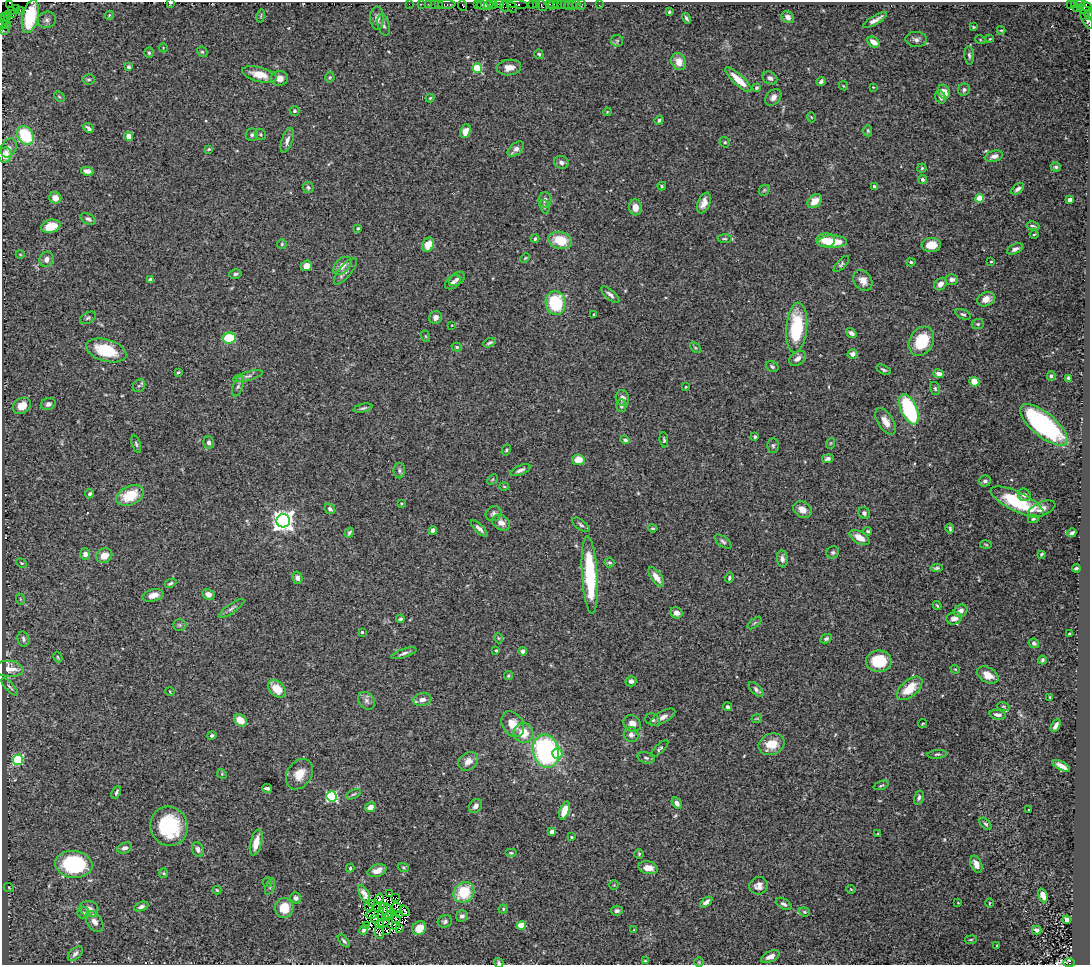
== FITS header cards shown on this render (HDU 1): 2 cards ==
NAXIS1  =                 1088
NAXIS2  =                  963

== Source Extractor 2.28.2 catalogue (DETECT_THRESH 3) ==
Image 1088 x 963 px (HDU 1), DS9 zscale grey, 1 PNG px = 1 image px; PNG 1092 x 967 px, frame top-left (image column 1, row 963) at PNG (2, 2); each listed source drawn as its Kron ellipse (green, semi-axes under 4 px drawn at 4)
Background 0.828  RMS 0.03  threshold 0.0887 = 3 sigma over >= 5 px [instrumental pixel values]
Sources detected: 407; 5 with non-positive FLUX_AUTO (blend fragments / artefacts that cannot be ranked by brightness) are neither listed nor drawn; the other 402 listed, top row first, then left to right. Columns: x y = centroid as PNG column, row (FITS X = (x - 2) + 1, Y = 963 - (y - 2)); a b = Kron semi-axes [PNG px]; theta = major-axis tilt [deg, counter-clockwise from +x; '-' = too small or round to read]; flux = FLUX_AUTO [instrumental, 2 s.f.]
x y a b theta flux
10 3 4 3 - 210
170 3 3 3 - 2.1
409 4 2 2 - 24
421 4 2 2 - 35
428 4 2 2 - 29
434 4 2 2 - 45
438 4 3 3 - 77
499 4 4 2 - 190
517 4 11 3 -8 230
532 4 3 2 - 47
536 4 3 2 - 68
549 4 3 3 - 110
557 4 2 2 - 47
561 4 3 2 - 65
565 4 4 3 - 81
576 4 3 2 - 68
1070 4 3 2 - 74
1074 4 3 3 - 48
1080 4 5 3 - 29
447 5 9 3 0 170
477 5 4 2 - 64
483 5 6 4 -13 150
489 5 5 3 - 170
493 5 4 3 - 110
542 5 6 3 -54 84
553 5 5 2 - 74
568 5 5 2 - 32
582 5 5 2 - 30
599 5 2 2 - 16
463 6 5 3 - 90
504 6 5 4 - 110
572 6 2 2 - 14
1086 6 6 4 -29 160
512 7 6 4 -59 170
1076 8 3 2 - 14
16 9 4 3 - 68
11 10 4 3 - 220
20 11 3 3 - 33
1086 11 9 4 -32 220
669 12 4 3 - 3.2
13 14 4 2 - 70
9 15 3 3 - 47
109 15 4 3 - 1.8
261 16 6 2 77 1.8
1089 16 3 2 - 40
5 17 3 3 - 43
30 17 17 8 77 110
788 17 6 5 - 9.6
8 18 4 3 - 68
377 18 12 7 -87 11
686 18 5 3 - 3.7
1086 19 11 3 -60 280
4 20 5 2 - 76
47 20 9 8 - 7.9
875 20 13 3 29 10
2 24 5 2 - 97
6 25 5 2 - 50
384 25 11 5 -74 5.7
973 27 4 3 - 1.9
3 30 2 2 - 17
1001 30 4 3 - 2.3
916 39 11 7 -6 7.8
980 39 5 3 - 1.9
990 39 4 3 - 1.6
617 41 6 6 - 3.7
874 42 7 4 -37 16
163 48 4 3 - 1.4
202 52 5 4 - 2.8
149 53 5 4 - 3.3
539 54 5 4 - 3
969 55 9 4 -85 5.1
679 62 9 7 -64 21
129 67 4 3 - 3.9
509 67 12 7 7 16
477 68 5 4 - 120
259 74 18 7 -14 32
330 77 5 4 - 2.6
279 78 9 7 2 15
770 78 8 6 -32 6.7
88 79 6 5 - 3.6
738 80 17 5 -43 33
821 81 4 3 - 4.7
843 86 5 3 - 1.6
873 87 4 3 - 1.6
756 88 4 3 - 3
964 90 6 6 - 5
944 92 7 5 -62 20
59 97 6 3 -44 1.9
773 97 9 7 47 9.2
940 97 7 5 -73 6
430 98 4 4 - 2.2
295 111 5 4 - 3.9
607 112 4 3 - 1.5
811 117 5 3 - 1.7
659 120 4 3 - 3.5
89 128 6 3 -38 6.3
868 130 6 4 -86 3.2
465 131 7 5 67 15
260 134 6 5 - 2.9
25 135 10 7 -55 98
252 135 6 6 - 4.3
129 136 4 4 - 25
287 140 13 5 71 9.4
725 142 5 5 - 3.2
9 148 10 7 60 9
209 149 4 4 - 2.3
516 149 10 5 40 10
5 155 7 6 - 24
994 156 9 5 16 9.6
561 162 7 6 - 7.9
1056 167 5 4 - 3.8
922 168 4 4 - 3
87 171 6 4 -9 10
922 179 5 4 - 5.1
662 186 4 3 - 2.3
874 186 3 3 - 3.7
308 187 6 5 - 3.7
1018 189 7 4 39 6.6
764 190 6 5 - 2.7
55 198 6 5 - 19
980 198 4 4 - 51
1070 199 4 4 - 16
545 200 7 6 - 8.5
815 201 8 6 40 21
704 203 11 6 67 15
545 207 7 5 -75 3.8
635 207 8 6 -86 16
88 219 8 5 -25 5.6
51 226 10 6 15 34
1033 226 6 3 -10 3.3
358 228 4 3 - 2.9
1034 234 4 3 - 1.7
535 239 4 3 - 3
725 239 7 4 -5 3.7
560 240 12 8 -13 51
826 240 9 7 0 25
832 242 14 6 1 50
282 244 5 5 - 2.8
428 245 7 6 - 29
931 245 9 7 3 27
1015 249 8 5 25 6.9
20 254 4 3 - 1.5
525 258 5 3 - 2
46 259 8 7 - 11
911 262 4 4 - 3
991 262 3 2 - 1.7
841 264 10 4 47 4.2
306 266 6 5 - 17
342 266 11 7 43 16
345 271 16 6 50 8.6
235 274 6 4 15 3.5
457 279 9 5 38 6.1
952 279 6 5 - 7.4
150 280 4 3 - 5.5
863 280 11 8 -56 17
453 282 9 6 37 6.7
940 284 7 5 45 10
610 295 11 4 -41 7.4
986 299 9 7 21 19
556 303 12 10 -81 100
963 314 8 5 -26 3.8
594 315 3 2 - 1.7
436 317 6 6 - 8.7
88 318 8 5 29 4.3
978 324 6 5 - 2.8
452 325 4 3 - 1.4
797 328 25 10 85 130
851 333 6 4 -35 7.1
425 336 6 3 -70 1.9
229 338 6 5 - 75
921 341 15 11 61 77
489 343 7 3 25 3.7
457 347 5 4 - 3.1
695 348 6 4 -44 2.4
106 350 21 11 -15 78
853 354 5 4 - 8.7
797 359 9 6 35 12
772 367 7 5 -29 3.7
883 370 8 4 -27 3.7
178 372 4 3 - 2.2
939 374 5 4 - 10
248 376 15 4 15 6.6
1051 376 5 4 - 3.5
1068 378 4 3 - 3.9
974 382 5 4 - 39
139 386 7 5 49 3.4
238 386 11 5 69 5.4
686 387 3 3 - 1.7
935 388 6 5 - 3.5
622 398 8 6 -81 8.7
48 404 7 6 - 6.8
22 406 9 7 34 25
621 406 6 5 - 6
363 408 9 3 13 4.5
909 409 16 8 -65 190
886 421 15 7 -58 16
1044 425 29 12 -40 310
755 437 3 3 - 2.6
625 440 5 3 - 3.6
664 440 8 4 -85 3.8
209 443 6 5 - 6.7
831 443 5 3 - 1.9
136 444 9 4 -71 3.6
773 446 7 5 89 3.8
506 450 6 4 61 2.7
828 459 6 4 9 6.7
578 460 6 5 - 25
520 470 10 4 23 7.8
399 471 8 5 -89 4.6
492 479 6 4 44 2.1
985 481 6 5 - 6.3
504 486 5 3 - 2
90 494 5 4 - 4.5
130 495 14 9 23 61
1024 495 6 6 - 7
1017 502 29 9 -26 120
401 503 3 2 - 2.3
330 509 6 4 -43 5.8
1042 509 14 7 23 11
802 510 10 7 -34 16
864 513 6 5 - 4
494 514 8 7 - 6.5
1033 519 5 4 - 2.6
283 521 7 6 - 1500
501 523 9 7 -31 13
581 525 10 5 -36 4.9
479 528 11 4 -44 7.4
653 528 4 3 - 2.6
950 528 5 3 - 3.3
433 530 4 4 - 7.4
868 531 4 4 - 3.6
349 533 5 3 - 3.3
1072 533 4 3 - 5.2
860 538 11 6 -31 19
723 542 10 5 -37 4.8
986 544 6 3 -10 1.8
833 552 6 6 - 4.1
85 554 5 5 - 11
1041 554 3 2 - 2.2
104 556 8 7 - 20
782 559 8 5 -84 7
21 563 5 4 - 2.4
610 563 5 5 - 2.7
937 568 6 3 6 3.3
1076 568 4 3 - 4.6
590 575 38 7 -86 170
656 577 11 5 -55 16
297 578 6 5 - 8.2
729 578 5 4 - 3.7
170 583 6 3 25 3.3
208 594 6 5 - 12
153 595 11 6 13 14
20 599 6 3 -71 1.9
937 606 4 3 - 2
232 608 15 4 35 6.9
960 611 7 6 - 10
676 613 6 5 - 9.6
954 618 8 6 13 13
400 619 4 4 - 3.7
755 623 8 2 40 2.5
180 625 7 5 -1 3.8
362 632 3 3 - 2.7
1069 634 3 2 - 1.9
498 638 5 3 - 1.9
23 639 7 6 - 5.6
826 639 6 4 27 4.3
1034 643 5 4 - 4
496 651 3 3 - 3.1
523 651 4 4 - 8.9
404 653 13 4 18 6.2
58 657 5 4 - 2.3
1042 660 4 3 - 3.8
879 661 13 10 0 76
9 669 14 8 -4 27
955 669 4 3 - 1.8
988 675 11 7 -30 21
508 676 4 4 - 2.9
631 681 5 5 - 6.9
10 687 11 3 -47 4.2
910 688 15 8 41 44
277 689 10 7 -44 37
756 689 9 4 -45 5.3
170 692 5 3 - 1.6
1050 697 3 2 - 1.8
422 700 9 6 9 11
366 701 9 7 -53 7.9
1003 706 6 4 -18 2.8
727 707 4 4 - 4.3
998 715 8 4 -8 8.7
663 717 14 6 30 11
757 719 5 2 - 1.7
240 720 7 5 -39 29
653 720 7 6 - 5
632 723 9 8 - 15
513 724 14 10 -58 28
923 724 5 3 - 1.9
1056 726 7 3 59 8.1
523 733 10 10 - 37
631 735 7 7 - 9.3
212 736 4 4 - 5
772 744 13 10 23 35
660 749 11 4 44 4.3
546 751 16 13 -77 340
557 754 5 5 - 48
937 754 10 4 5 3.8
646 758 9 5 -16 5.3
18 760 5 5 - 180
468 761 10 8 39 17
1061 766 9 4 -28 12
222 774 5 4 - 2.7
299 774 16 12 56 30
881 785 8 3 19 2.3
267 788 5 3 - 5.6
116 793 7 3 66 4.1
354 794 8 4 26 3.3
332 796 5 5 - 230
919 798 7 4 75 4.6
677 803 6 4 -60 8.5
475 806 8 6 52 8.7
370 807 5 5 - 14
564 810 9 4 70 38
1028 810 3 2 - 1.1
986 824 7 4 -45 3.6
169 826 20 18 -70 120
552 832 4 4 - 14
878 834 3 3 - 1.6
571 837 3 2 - 1.9
256 843 13 5 75 25
125 848 7 5 19 8.3
198 849 7 5 -70 6.9
511 853 6 4 0 2.6
639 854 4 4 - 2.2
74 864 19 13 -6 220
976 864 9 5 -67 12
403 867 6 4 -20 3.1
350 868 4 3 - 2.4
648 868 10 6 -13 20
377 871 10 6 18 18
163 873 5 4 - 2.3
267 882 5 4 - 2.6
614 885 5 4 - 2.2
758 886 9 8 - 12
270 887 8 4 69 4.2
9 888 5 3 - 1.7
851 889 4 3 - 1.5
217 890 4 4 - 2.3
464 892 11 9 42 71
364 894 9 4 -63 9.6
389 894 2 2 - 3.4
1043 895 7 4 -69 13
296 898 6 5 - 5.5
379 898 5 2 - 1
396 898 2 2 - 0.39
706 902 7 4 37 8.3
372 903 4 2 - 2.5
958 903 3 2 - 1.2
989 903 5 3 - 1.7
784 904 9 5 -31 6
369 906 3 2 - 2
141 907 7 4 21 6
284 908 10 9 - 39
378 908 2 2 - 1.7
397 908 6 2 -58 2.2
89 909 9 8 - 16
384 909 6 2 -70 0.16
503 909 4 4 - 2.2
405 911 6 2 -53 4.1
617 911 6 5 - 4.6
387 912 8 2 -85 0.71
804 912 5 4 - 2.7
83 913 6 5 - 4.6
372 915 6 3 11 0.99
389 915 5 3 - 1.4
399 915 3 2 - 1.9
462 916 6 5 - 6.7
386 918 3 2 - 1.3
375 919 4 2 - 0.97
396 919 4 2 - 1.5
1067 920 4 4 - 7.6
445 921 7 6 - 5.1
94 922 12 7 -56 13
384 922 6 2 14 1.1
379 924 4 2 - 0.5
395 925 4 2 - 0.77
522 925 4 4 - 62
366 926 4 2 - 2.3
400 928 3 2 - 1.1
419 928 7 6 - 29
364 930 5 4 - 6.4
634 930 3 3 - 1.2
1037 930 5 4 - 8.6
387 931 3 2 - 0.45
379 932 6 4 -81 5.1
971 940 6 3 9 2.2
344 941 8 3 -48 4.1
996 946 4 2 - 1.5
75 954 9 5 43 7.7
770 957 10 5 25 11
645 961 4 3 - 2
699 962 5 4 - 2.2
499 963 5 4 - 3.7
1069 963 6 4 0 530
At the frame edge (FLAGS 8, measured only in part): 11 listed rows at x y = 10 3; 170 3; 1086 6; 1089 16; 30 17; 1086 19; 2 24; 3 30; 5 155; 499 963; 1069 963
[5 non-positive-flux detections neither listed nor drawn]